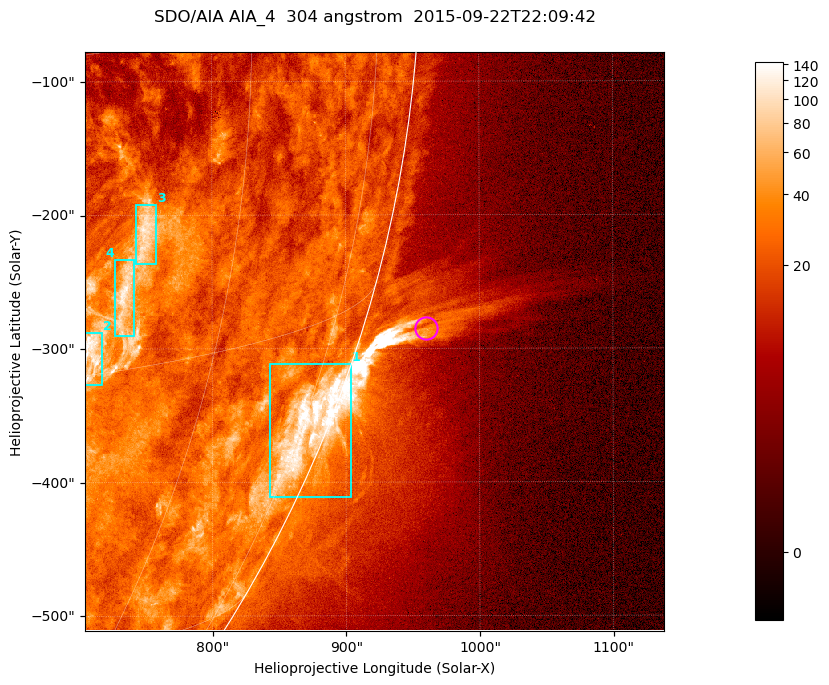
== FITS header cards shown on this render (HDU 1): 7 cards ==
TELESCOP= 'SDO/AIA '           / For AIA: SDO/AIA
INSTRUME= 'AIA_4   '           / For AIA: AIA_ATA1, AIA_ATA2, AIA_ATA3 or AIA_AT
WAVELNTH=                  304 / [angstrom] Wavelength
WAVEUNIT= 'angstrom'           / Wavelength unit: angstrom
DATE-OBS= '2015-09-22T22:09:42.124' / [ISO] Date when observation started; ISO 8
CTYPE1  = 'HPLN-TAN'           / CTYPE1; Typically HPLN
CTYPE2  = 'HPLT-TAN'           / CTYPE2; Typically HPLT

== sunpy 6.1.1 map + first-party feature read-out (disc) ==
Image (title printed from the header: SDO/AIA AIA_4  304 angstrom  2015-09-22T22:09:42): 722 x 722 px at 0.6 arcsec/px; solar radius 956 arcsec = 1593 px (partial field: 2.9% of the solar disc is inside the frame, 45% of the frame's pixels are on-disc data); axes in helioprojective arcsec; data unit not stated in the header (colour bar unlabelled)
Orientation: roll -0.132 deg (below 1 deg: not rotated)
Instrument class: DISC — disc imager (sunpy class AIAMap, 304 A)
Bright regions (active regions / flare kernels): reference = the on-disc median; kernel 7 px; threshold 5 sigma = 48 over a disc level ~23.5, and >= 1.15x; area >= 521 px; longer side >= 9 px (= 5.4 arcsec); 4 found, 4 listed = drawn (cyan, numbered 1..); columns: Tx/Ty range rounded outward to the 2 arcsec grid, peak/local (2 s.f.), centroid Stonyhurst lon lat
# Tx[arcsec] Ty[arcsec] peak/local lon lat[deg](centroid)
1 842..904 -412..-310 8.8 +77 -21
2 704..718 -328..-288 5.6 +50 -14
3 742..758 -238..-192 4.7 +52 -9
4 726..742 -292..-232 4.9 +51 -11
Off-limb structures (1.02-1.3 R_sun): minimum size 260 px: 5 found; the strongest spans PA ~250..255 deg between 1.02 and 1.17 R_sun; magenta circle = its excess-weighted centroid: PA ~255 deg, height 1.05 R_sun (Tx ~960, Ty ~-284 arcsec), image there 2.5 x the reference